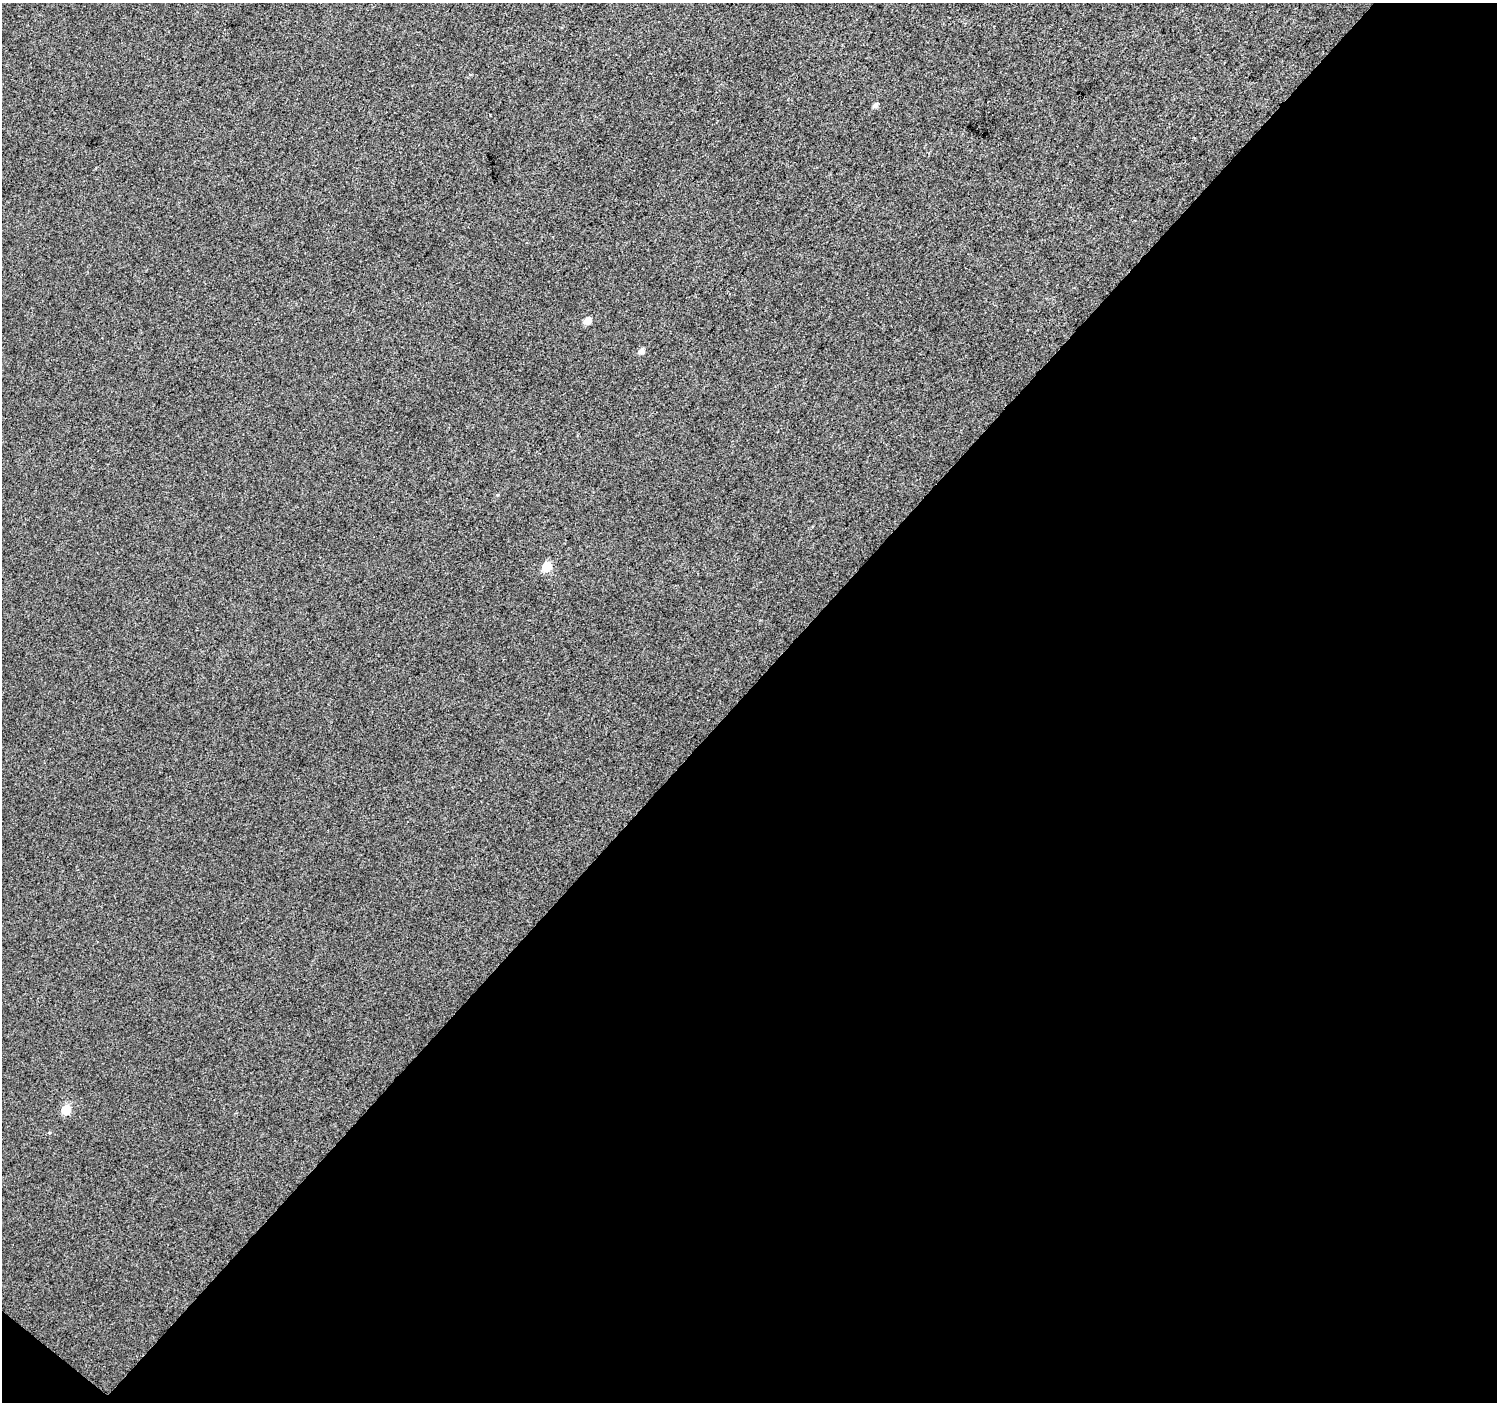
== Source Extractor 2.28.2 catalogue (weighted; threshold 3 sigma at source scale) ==
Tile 4 of 2 x 2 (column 2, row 2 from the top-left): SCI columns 1497-2991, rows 92-1491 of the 2993 x 3002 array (HDU 1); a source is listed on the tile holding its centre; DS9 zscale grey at full resolution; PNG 1499 x 1404 px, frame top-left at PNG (2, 3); no overlay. Shown black and unused: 51% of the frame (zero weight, under 3 of 4 exposures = <1% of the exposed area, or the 3 px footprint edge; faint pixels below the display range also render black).
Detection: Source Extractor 2.28.2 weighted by HDU 2 'WHT'; one run over the whole footprint, this tile lists its part. Background 0.0137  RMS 0.011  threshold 0.0495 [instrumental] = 3 sigma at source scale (4.5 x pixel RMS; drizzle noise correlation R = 1.50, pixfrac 1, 0.0396/0.0396 arcsec/px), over >= 5 px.
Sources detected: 5; all 5 listed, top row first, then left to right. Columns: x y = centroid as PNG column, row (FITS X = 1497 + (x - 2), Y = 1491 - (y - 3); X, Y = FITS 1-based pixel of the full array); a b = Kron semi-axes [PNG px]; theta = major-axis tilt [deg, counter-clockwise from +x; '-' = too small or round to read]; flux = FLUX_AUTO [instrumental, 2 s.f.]
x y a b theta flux
875 105 6 5 - 3
587 321 6 5 - 9.5
642 351 6 6 - 4.6
547 567 6 6 - 29
66 1110 6 6 - 36